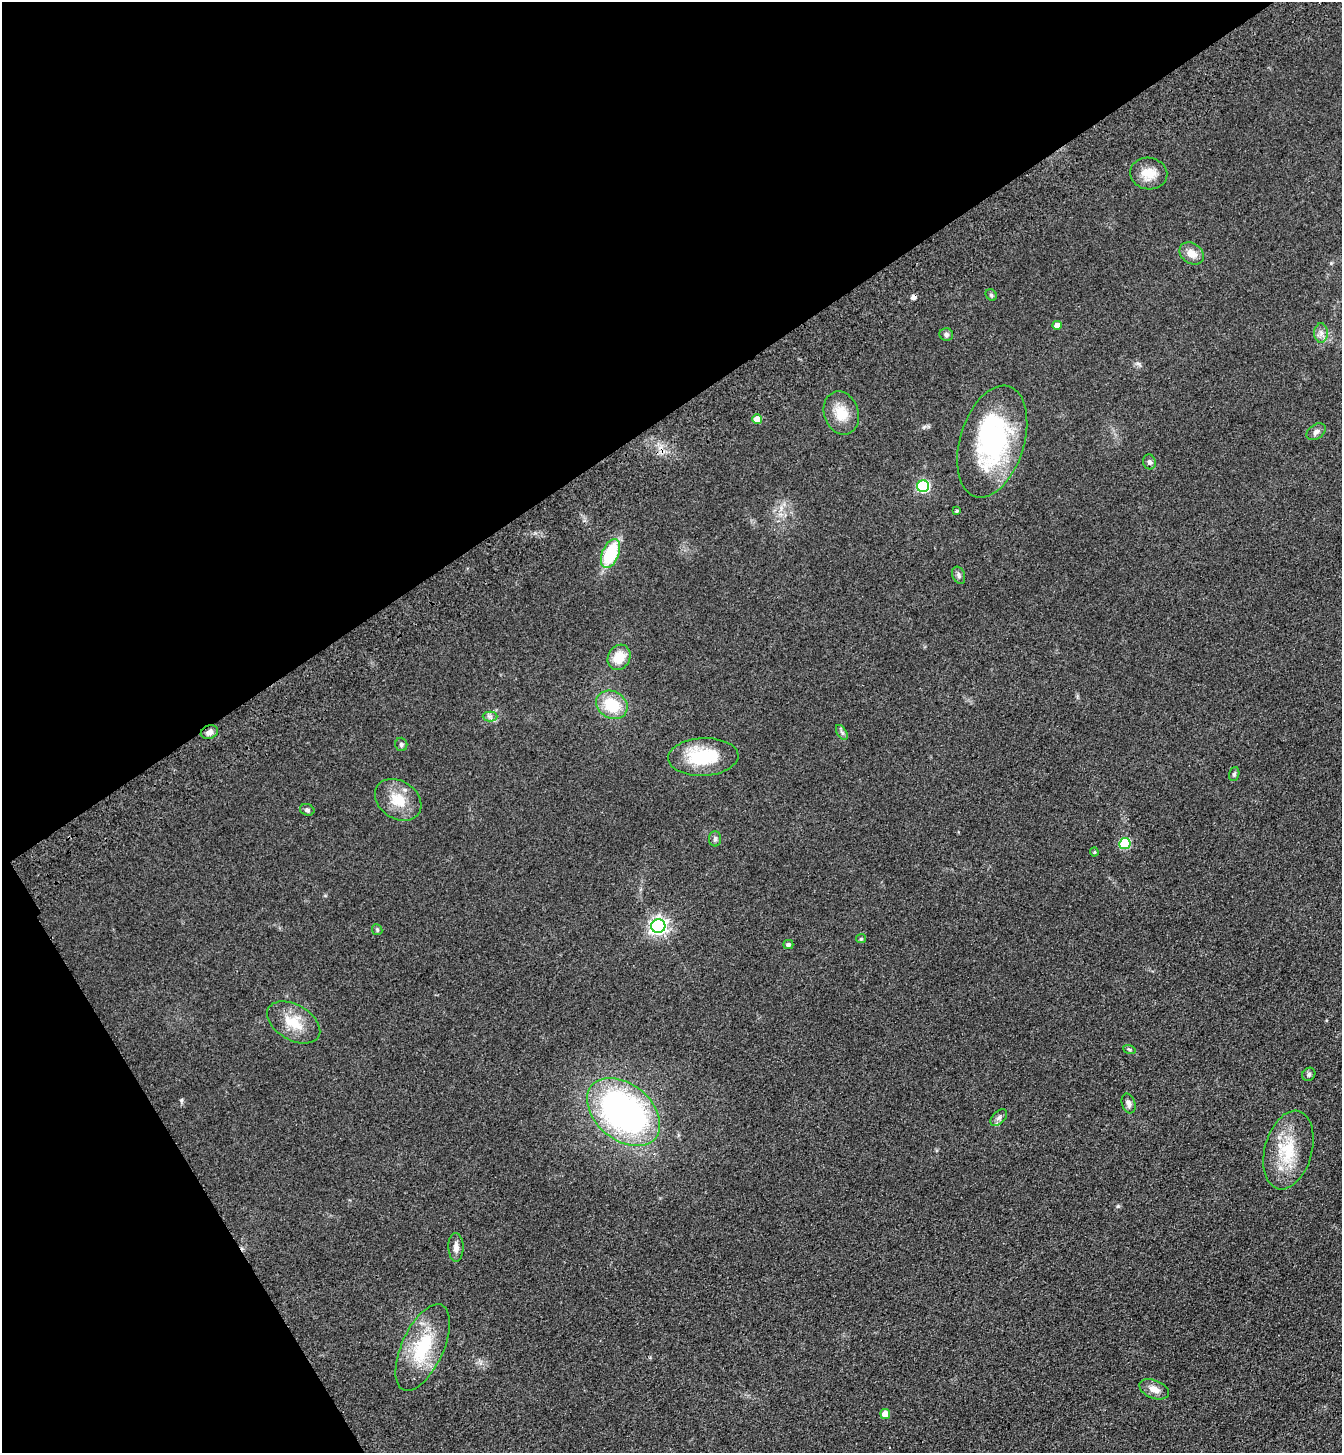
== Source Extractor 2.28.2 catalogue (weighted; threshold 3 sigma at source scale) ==
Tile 5 of 4 x 4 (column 1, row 2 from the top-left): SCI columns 233-1572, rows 3008-4458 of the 5960 x 6015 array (HDU 1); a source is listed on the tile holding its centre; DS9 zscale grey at full resolution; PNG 1344 x 1455 px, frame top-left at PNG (2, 2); each listed source drawn as its Kron ellipse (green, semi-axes under 4 px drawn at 4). Shown black and unused: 34% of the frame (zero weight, under 3 of 4 exposures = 6% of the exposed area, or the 3 px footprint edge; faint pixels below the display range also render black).
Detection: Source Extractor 2.28.2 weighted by HDU 2 'WHT'; one run over the whole footprint, this tile lists its part. Background 0.0996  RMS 0.0094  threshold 0.0421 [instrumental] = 3 sigma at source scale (4.5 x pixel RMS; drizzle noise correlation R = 1.50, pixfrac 1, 0.05/0.05 arcsec/px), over >= 5 px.
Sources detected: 48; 1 inside a brighter object's white glare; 1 cosmic-ray / hot-pixel residue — neither listed nor drawn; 3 inside a brighter listed object's ellipse — not listed separately; the other 43 listed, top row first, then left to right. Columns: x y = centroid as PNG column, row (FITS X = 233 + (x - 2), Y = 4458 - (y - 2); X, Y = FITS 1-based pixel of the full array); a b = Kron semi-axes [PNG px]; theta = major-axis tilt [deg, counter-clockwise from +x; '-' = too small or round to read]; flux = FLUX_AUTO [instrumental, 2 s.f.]
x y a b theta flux
1149 173 19 16 -8 15
1192 253 13 10 -34 9.6
991 295 6 5 - 1.5
1057 325 4 4 - 6.3
1321 333 10 6 90 4.2
946 334 7 6 - 2.6
841 413 22 17 -70 18
757 419 5 5 - 11
1316 432 11 7 35 3.6
992 441 58 32 73 130
1149 462 7 6 - 2.8
923 486 6 6 - 100
957 511 3 3 - 1.2
611 553 15 8 67 52
959 575 9 6 -69 2.6
619 657 13 11 61 18
612 705 16 13 -29 31
490 716 7 5 -1 2.5
209 732 9 6 19 4.6
842 733 8 4 -59 2.1
401 744 7 6 - 1.8
703 757 35 19 3 49
1234 774 7 5 73 1.6
398 800 25 19 -34 22
307 810 7 5 -21 2.2
715 839 7 6 - 2.4
1125 843 5 5 - 59
1094 852 4 4 - 1.1
658 926 7 7 - 340
377 930 5 5 - 1.3
861 939 5 4 - 1.3
788 945 5 4 - 2.5
294 1022 29 17 -30 24
1129 1049 6 4 -19 1.3
1309 1074 7 6 - 2.1
1129 1103 10 6 -71 3.8
623 1112 41 28 -39 300
999 1118 10 6 45 2.7
1288 1150 40 23 75 42
456 1247 14 7 -89 5
423 1347 47 21 65 54
1154 1389 15 9 -21 7.7
885 1414 5 5 - 11
Unlisted compact peaks at least as high as the median listed source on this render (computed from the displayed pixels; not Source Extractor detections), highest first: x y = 181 1100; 1118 1206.